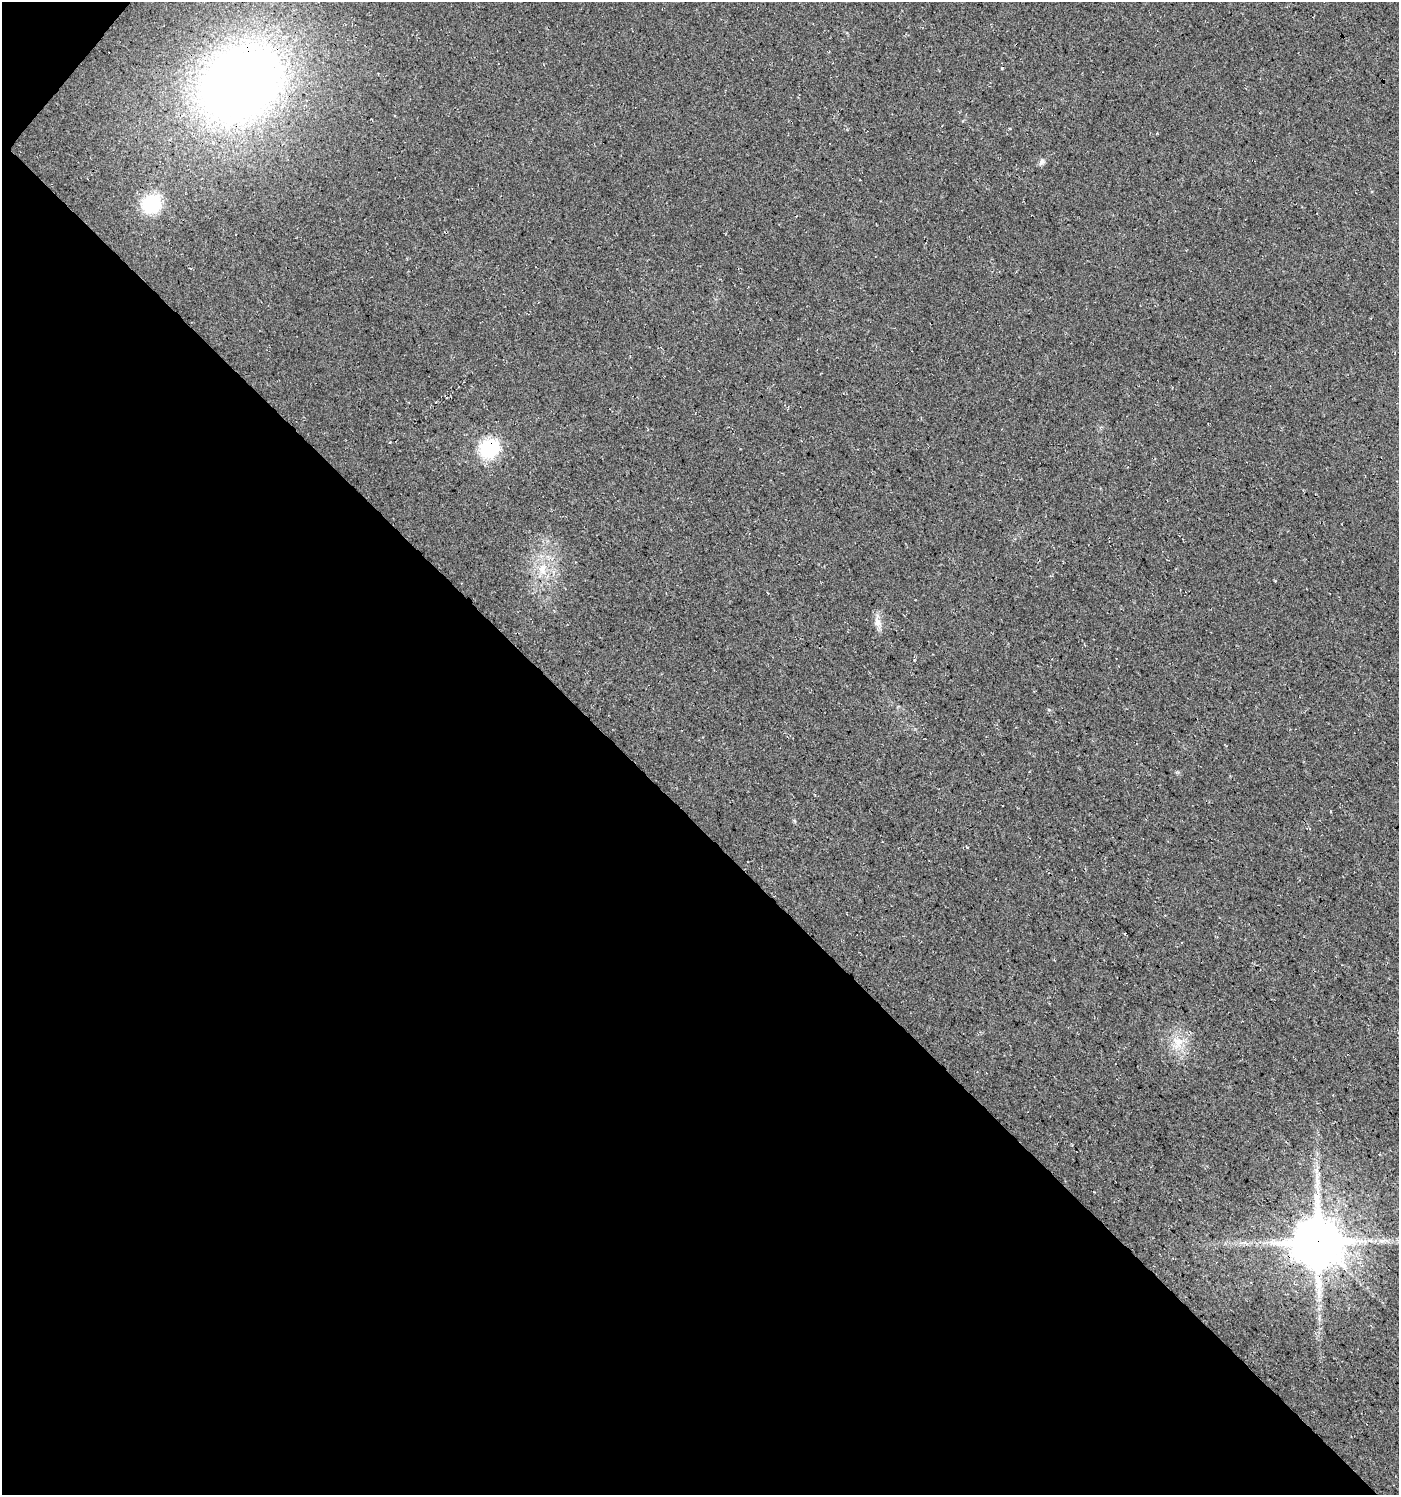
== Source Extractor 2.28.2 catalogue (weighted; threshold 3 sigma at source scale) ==
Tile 9 of 4 x 4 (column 1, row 3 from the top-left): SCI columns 273-1669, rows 1535-3027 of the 6067 x 6059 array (HDU 1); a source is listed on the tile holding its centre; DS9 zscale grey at full resolution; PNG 1401 x 1497 px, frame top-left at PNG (2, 2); no overlay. Shown black and unused: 45% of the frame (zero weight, under 3 of 4 exposures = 5% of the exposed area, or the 3 px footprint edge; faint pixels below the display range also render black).
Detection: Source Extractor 2.28.2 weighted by HDU 2 'WHT'; one run over the whole footprint, this tile lists its part. Background 0.03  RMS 0.0079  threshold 0.0358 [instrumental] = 3 sigma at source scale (4.5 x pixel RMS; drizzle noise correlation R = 1.50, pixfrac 1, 0.0396/0.0396 arcsec/px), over >= 5 px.
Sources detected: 10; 1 long thin detection or spike segment (spike, bleed or trail) — not listed; the other 9 listed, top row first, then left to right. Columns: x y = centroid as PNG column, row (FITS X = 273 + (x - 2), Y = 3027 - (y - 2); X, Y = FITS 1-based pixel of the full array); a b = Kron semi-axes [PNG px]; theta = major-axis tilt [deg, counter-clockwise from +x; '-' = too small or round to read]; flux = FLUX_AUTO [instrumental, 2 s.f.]
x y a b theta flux
241 83 61 48 38 930
1042 162 10 7 53 2.6
151 204 21 18 41 39
489 448 20 17 36 46
542 569 17 11 -84 13
877 621 15 8 -80 5.6
1178 1043 20 14 85 15
1382 1241 10 4 -5 2.6
1318 1242 14 14 - 4300
Overlapping masked pixels (flux is a lower limit): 3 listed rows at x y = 241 83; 489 448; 1318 1242